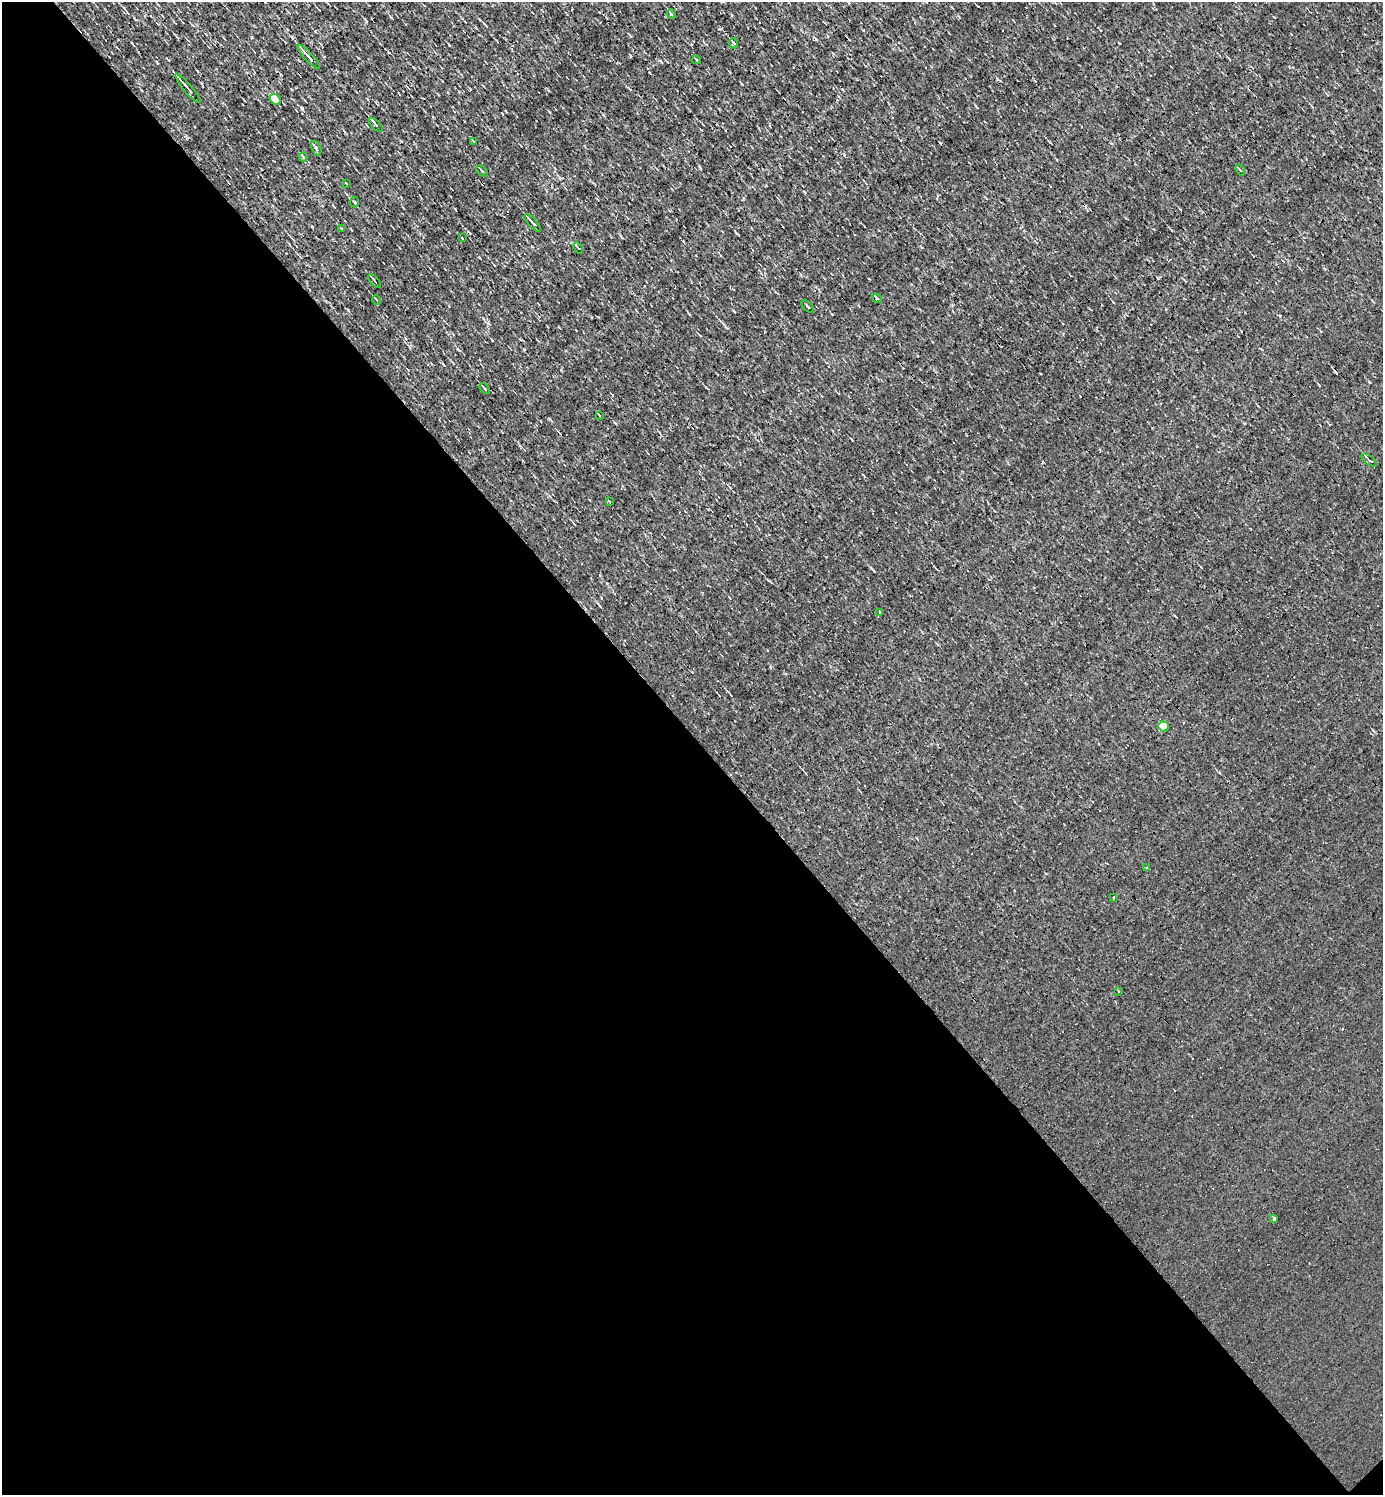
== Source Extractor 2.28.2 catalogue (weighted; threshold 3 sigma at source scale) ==
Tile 14 of 4 x 4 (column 2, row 4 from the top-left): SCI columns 1534-2914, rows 1-1493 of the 5973 x 5973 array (HDU 1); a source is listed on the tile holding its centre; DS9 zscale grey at full resolution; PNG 1385 x 1497 px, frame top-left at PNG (2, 2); each listed source drawn as its Kron ellipse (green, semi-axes under 4 px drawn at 4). Shown black and unused: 51% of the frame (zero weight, under 3 of 4 exposures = <1% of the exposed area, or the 3 px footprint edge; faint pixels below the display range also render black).
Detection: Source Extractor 2.28.2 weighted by HDU 2 'WHT'; one run over the whole footprint, this tile lists its part. Background 9.75e-05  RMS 0.041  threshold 0.185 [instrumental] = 3 sigma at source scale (4.5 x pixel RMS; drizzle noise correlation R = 1.50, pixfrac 1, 0.05/0.05 arcsec/px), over >= 5 px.
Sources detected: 39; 7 cosmic-ray / hot-pixel residue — neither listed nor drawn; the other 32 listed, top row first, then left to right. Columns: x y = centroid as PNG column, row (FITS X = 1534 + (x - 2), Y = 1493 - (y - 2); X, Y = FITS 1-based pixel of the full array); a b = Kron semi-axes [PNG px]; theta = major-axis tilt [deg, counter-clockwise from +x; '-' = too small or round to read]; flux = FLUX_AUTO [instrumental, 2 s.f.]
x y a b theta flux
671 14 5 3 - 3.5
733 43 5 3 - 6.1
309 57 16 3 -48 22
697 60 4 2 - 2.9
188 88 19 3 -49 19
275 99 6 4 -44 86
376 125 9 3 -47 13
473 141 3 2 - 2.7
316 148 7 4 -67 8.6
303 157 4 3 - 7.1
1240 170 6 3 -52 4
482 171 6 4 -45 4.8
346 183 3 2 - 2.8
355 202 5 3 - 4.7
533 223 11 3 -49 13
342 229 4 2 - 3
462 238 3 2 - 3.5
578 248 6 3 -52 4.2
375 281 8 2 -49 4.3
877 298 5 3 - 4.9
377 300 4 3 - 3.6
808 306 8 2 -45 4.6
485 389 6 3 -46 5.8
599 416 3 2 - 4
1369 460 9 3 -39 6.4
609 501 3 2 - 2.6
880 612 3 2 - 7.6
1163 726 5 5 - 130
1147 867 2 2 - 4.6
1113 898 3 3 - 11
1118 991 3 3 - 32
1274 1219 3 3 - 150
Unlisted compact peaks at least as high as the median listed source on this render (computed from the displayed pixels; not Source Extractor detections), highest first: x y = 1280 316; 719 29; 1119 43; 1369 382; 348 310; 863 30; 844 154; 700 168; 157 63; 816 39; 689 314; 549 112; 768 580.